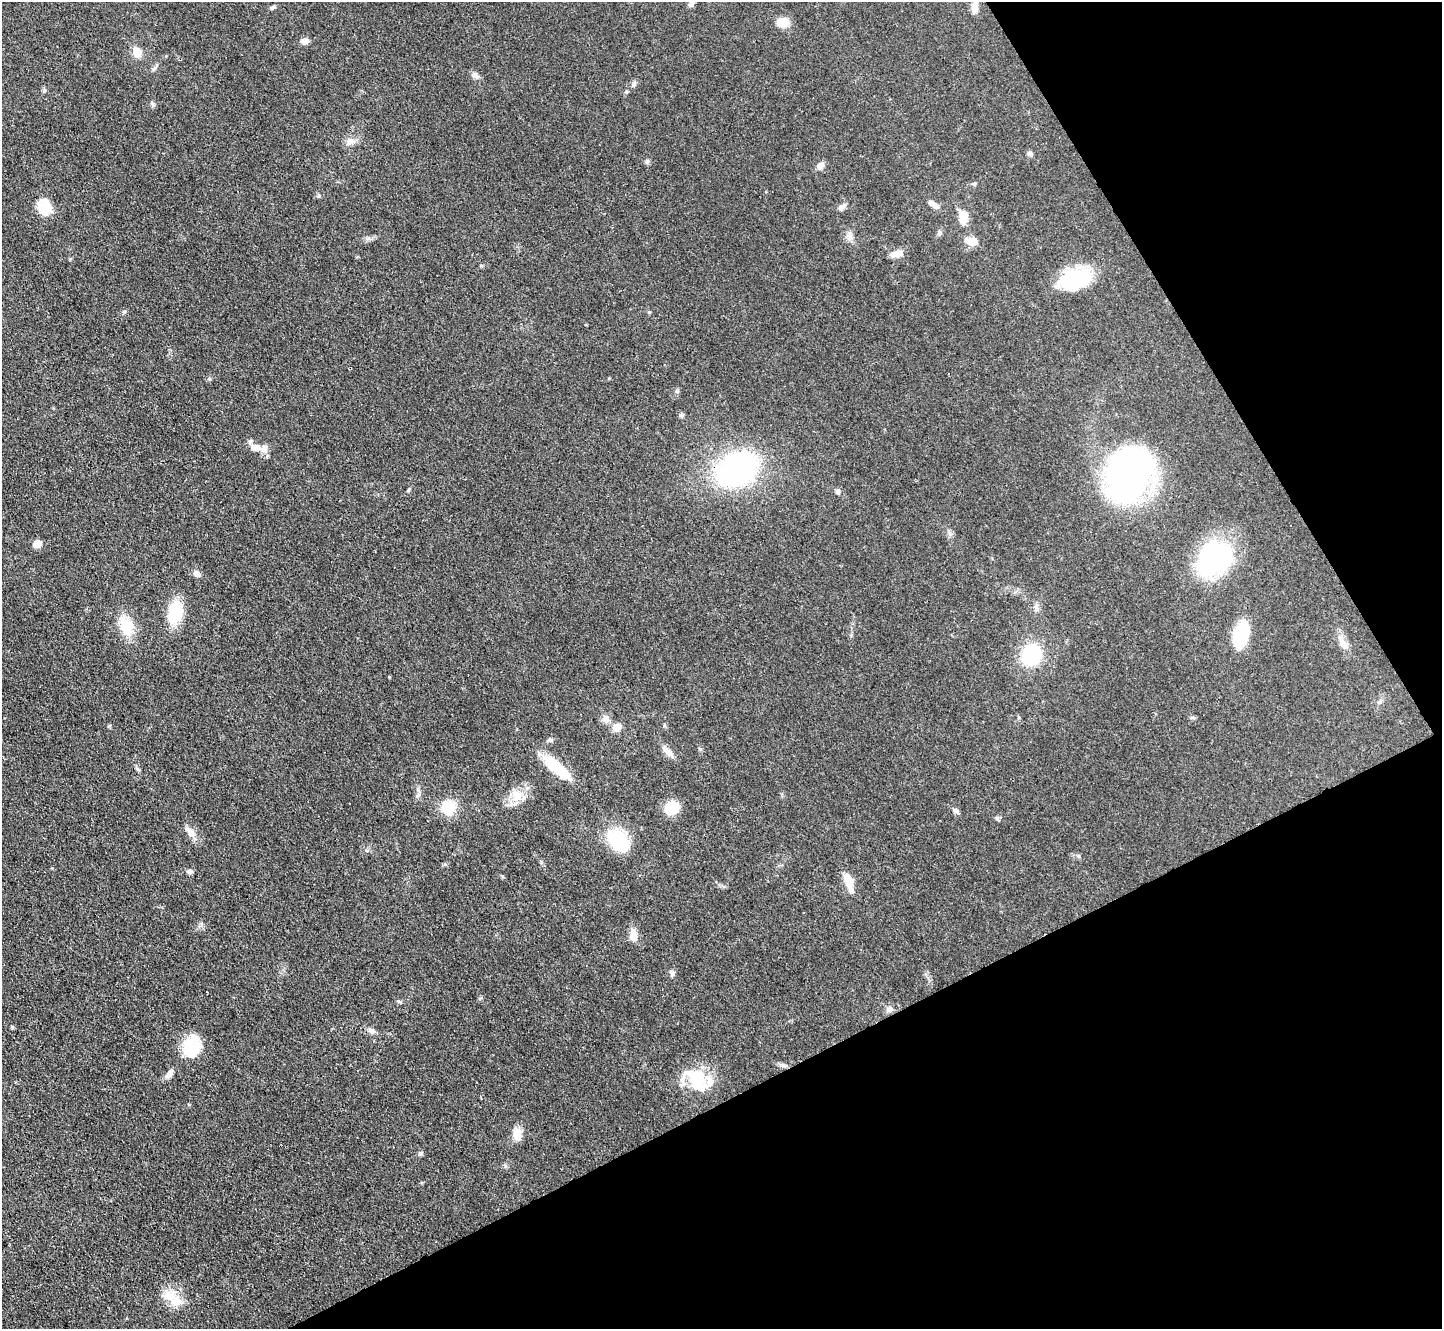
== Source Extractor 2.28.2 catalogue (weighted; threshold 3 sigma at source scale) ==
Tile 12 of 4 x 4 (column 4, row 3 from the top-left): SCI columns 4323-5762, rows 1482-2808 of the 5764 x 5754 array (HDU 1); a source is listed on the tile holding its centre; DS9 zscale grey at full resolution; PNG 1444 x 1331 px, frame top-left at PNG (2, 2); no overlay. Shown black and unused: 27% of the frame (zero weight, under 3 of 4 exposures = <1% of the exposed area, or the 3 px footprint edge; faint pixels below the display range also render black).
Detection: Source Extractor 2.28.2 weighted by HDU 2 'WHT'; one run over the whole footprint, this tile lists its part. Background 0.0479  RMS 0.0057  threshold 0.0258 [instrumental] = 3 sigma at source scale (4.5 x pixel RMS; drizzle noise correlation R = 1.50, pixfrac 1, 0.05/0.05 arcsec/px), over >= 5 px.
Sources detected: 76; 3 inside a brighter object's white glare — not listed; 3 inside a brighter listed object's ellipse — not listed separately; the other 70 listed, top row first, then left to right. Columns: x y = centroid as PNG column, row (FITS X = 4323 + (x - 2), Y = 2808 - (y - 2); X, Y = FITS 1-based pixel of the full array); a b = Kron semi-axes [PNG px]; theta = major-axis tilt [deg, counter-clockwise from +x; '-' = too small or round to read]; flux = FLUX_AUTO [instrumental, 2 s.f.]
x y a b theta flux
691 4 9 6 45 1.6
975 6 16 6 84 5.4
272 7 7 5 32 1
783 22 13 10 4 7.6
305 41 9 6 0 3.3
137 52 10 8 -61 7.3
474 75 9 6 -15 1.9
634 84 9 5 76 1.3
44 90 5 5 - 0.87
153 104 8 4 -81 1.1
349 141 13 9 47 3.5
1029 153 7 6 - 1.6
647 162 6 6 - 1.1
820 166 9 7 57 3
319 196 6 4 -72 0.82
933 204 15 6 -37 3.5
44 207 17 14 -70 12
842 207 12 5 39 2.4
963 217 13 7 86 11
939 233 7 5 78 1.2
850 236 10 7 -72 2.8
368 238 7 4 1 1.4
972 241 15 10 -4 6.1
896 254 16 7 6 4.2
481 266 5 3 - 0.64
1078 278 37 23 -10 30
124 312 6 4 1 0.82
649 312 4 4 - 0.62
681 415 8 5 -20 1.2
255 447 14 9 -2 5.4
737 469 32 23 27 140
1129 474 46 34 71 190
838 491 7 6 - 1.4
37 544 7 6 - 6.1
1214 559 40 33 45 77
197 573 9 7 -43 2.5
1036 607 10 6 90 2
175 612 27 15 74 21
126 626 27 16 -70 15
1241 634 21 12 73 34
1343 644 13 9 -54 4.4
1031 655 16 15 - 39
389 677 3 3 - 0.46
1380 701 8 4 32 1.1
1192 718 7 4 0 0.87
606 719 11 9 90 3.3
617 727 10 9 - 4.4
550 740 8 5 8 1.4
668 752 19 8 -43 4
555 767 32 13 -42 21
418 790 13 2 -73 1.1
517 796 17 14 77 9.1
449 807 13 12 - 17
672 808 14 12 23 13
956 811 9 5 -45 1.6
191 832 17 8 -50 4.7
618 841 27 18 -45 30
190 871 7 6 - 1.8
848 882 17 7 -72 12
633 935 15 8 -81 5.5
672 973 8 6 -67 1.5
889 1009 9 7 27 2.5
372 1031 10 6 -32 2.2
194 1046 25 18 -66 21
783 1065 10 5 -24 1.7
169 1074 13 7 51 3.2
698 1080 34 21 -39 27
517 1136 15 12 -71 5.3
420 1154 7 5 25 1.1
169 1296 19 14 -1 11
Overlapping masked pixels (flux is a lower limit): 1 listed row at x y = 1129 474
Isophote crosses this tile's border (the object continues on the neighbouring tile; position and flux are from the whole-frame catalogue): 1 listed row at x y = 975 6
Unlisted compact peaks at least as high as the median listed source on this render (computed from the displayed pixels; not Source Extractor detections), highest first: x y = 12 1027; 997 818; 677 391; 209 379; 700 749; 109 726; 505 1166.